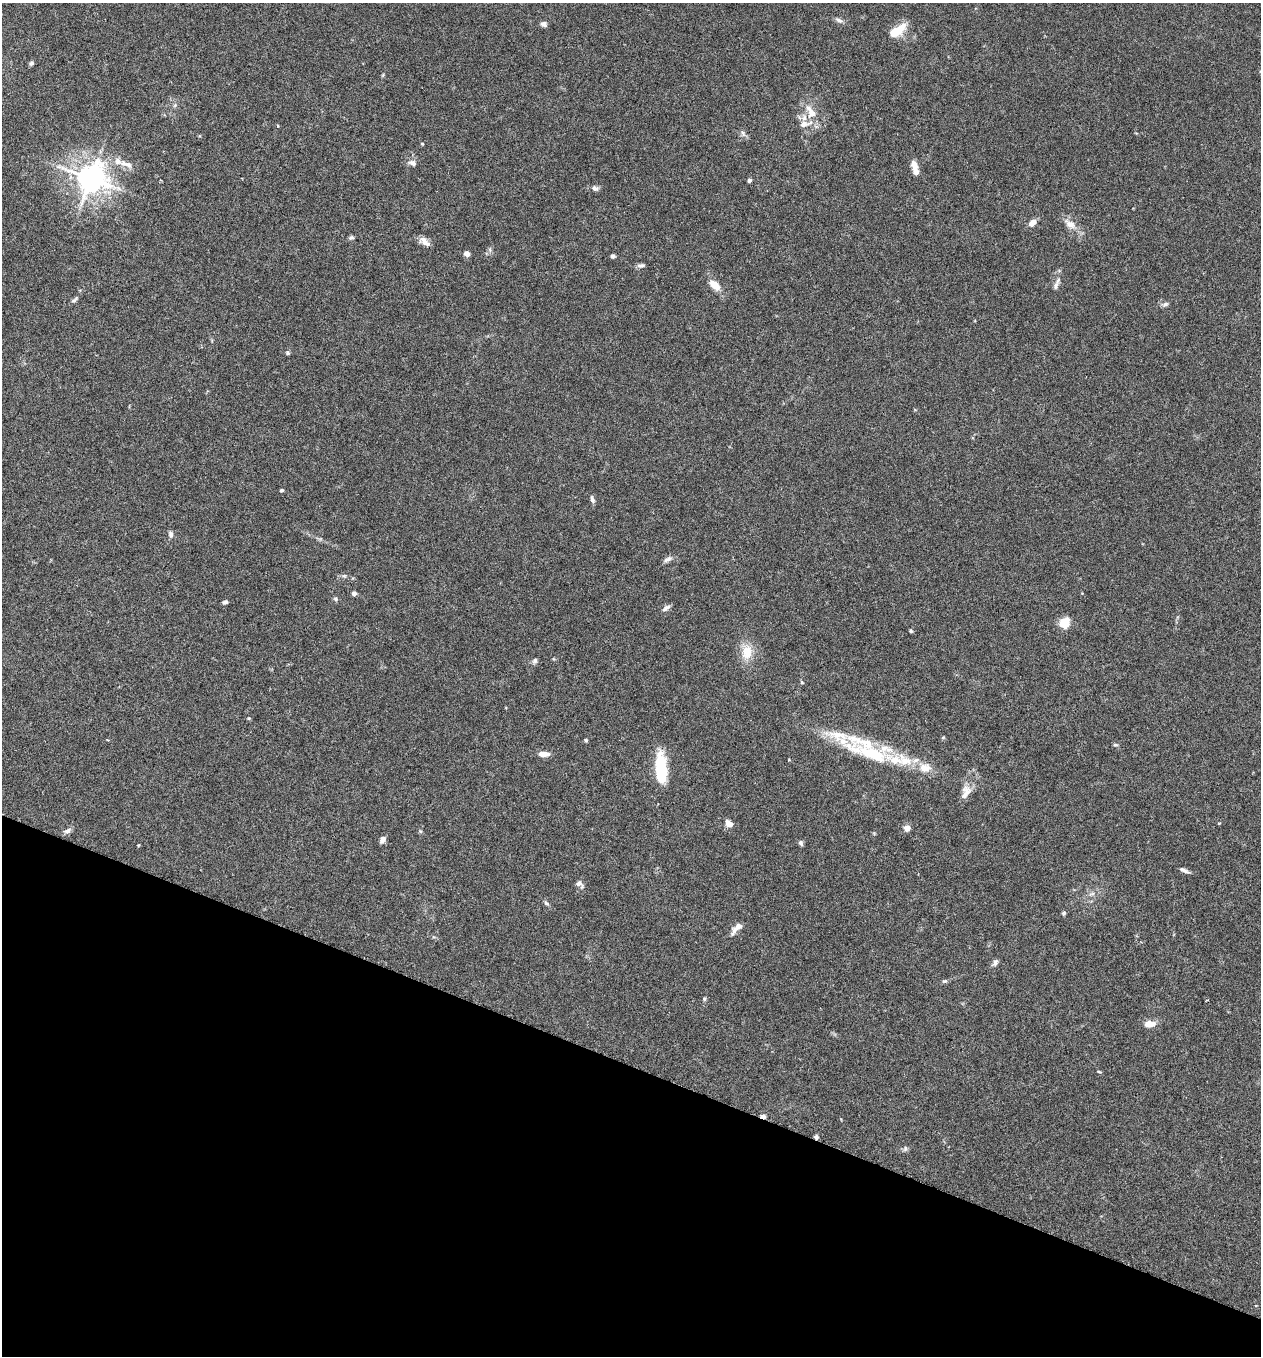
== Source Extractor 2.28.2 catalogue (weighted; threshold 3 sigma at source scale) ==
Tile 15 of 4 x 4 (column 3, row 4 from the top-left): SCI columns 2708-3966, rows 29-1382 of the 5545 x 5467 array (HDU 1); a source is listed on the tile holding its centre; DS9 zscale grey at full resolution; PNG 1263 x 1358 px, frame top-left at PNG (2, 3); no overlay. Shown black and unused: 21% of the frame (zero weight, under 3 of 6 exposures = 3% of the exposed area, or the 3 px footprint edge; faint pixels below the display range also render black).
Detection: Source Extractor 2.28.2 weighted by HDU 2 'WHT'; one run over the whole footprint, this tile lists its part. Background 0.0188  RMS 0.002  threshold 0.00818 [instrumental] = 3 sigma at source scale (4.09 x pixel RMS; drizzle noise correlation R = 1.36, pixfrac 0.8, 0.05/0.05 arcsec/px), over >= 5 px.
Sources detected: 82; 1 cosmic-ray / hot-pixel residue — not listed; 12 inside a brighter listed object's ellipse — not listed separately; the other 69 listed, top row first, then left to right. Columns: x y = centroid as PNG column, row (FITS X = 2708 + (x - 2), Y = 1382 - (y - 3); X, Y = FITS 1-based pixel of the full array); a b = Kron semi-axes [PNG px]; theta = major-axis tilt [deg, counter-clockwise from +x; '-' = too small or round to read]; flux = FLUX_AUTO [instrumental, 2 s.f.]
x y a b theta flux
839 20 10 6 -24 0.59
544 24 8 6 -26 0.53
901 28 17 10 60 2.5
31 63 5 4 - 0.42
812 113 12 12 - 2
804 124 14 8 9 1.4
278 126 4 3 - 0.14
743 133 10 5 -63 0.5
422 144 4 3 - 0.17
412 163 11 8 -18 0.75
127 164 22 8 -20 1.6
914 165 11 6 -68 1.4
91 178 9 8 - 260
749 180 4 4 - 0.44
595 188 9 7 -16 0.59
1032 223 9 6 41 1.3
1070 224 20 10 -38 1.8
351 238 7 5 24 0.37
424 241 16 7 -39 1.1
467 254 6 6 - 0.77
613 256 6 5 - 0.34
641 265 10 5 12 0.51
715 285 13 8 -43 2.1
1056 286 10 6 74 0.69
74 300 12 4 36 0.41
1165 304 9 5 24 0.43
287 353 6 5 - 0.28
282 490 5 3 - 0.25
592 499 10 5 -75 0.5
171 534 8 6 -76 0.54
667 559 12 5 30 0.7
344 576 7 5 -41 0.31
354 593 5 5 - 0.54
336 599 7 5 -28 0.33
225 602 6 4 8 0.38
666 608 12 5 35 0.62
1064 623 12 10 64 2.9
911 631 5 4 - 0.24
747 652 20 15 76 3.1
535 661 7 6 - 0.44
802 682 5 3 - 0.16
249 718 5 4 - 0.19
108 740 4 3 - 0.15
586 740 4 3 - 0.24
1115 745 7 4 0 0.24
543 754 12 5 -2 1.6
872 754 65 19 -20 13
661 769 30 10 -87 9.6
966 792 20 11 68 1.7
729 823 10 7 -42 1.2
1219 823 4 3 - 0.13
907 828 7 6 - 1.1
68 831 10 6 23 0.7
420 831 5 4 - 0.24
382 840 9 6 57 0.73
801 843 7 5 -62 0.41
1184 870 13 4 -25 0.61
579 884 12 7 -44 0.79
1092 894 10 4 13 0.46
546 903 7 5 -32 0.34
1064 913 5 4 - 0.33
736 928 20 7 46 1.3
995 963 10 6 67 0.56
945 981 7 5 18 0.31
704 999 6 4 -48 0.25
1150 1024 14 7 5 1.8
1099 1072 6 3 -19 0.17
763 1116 6 4 -12 0.64
905 1149 8 5 66 0.37
Overlapping masked pixels (flux is a lower limit): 1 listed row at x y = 763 1116